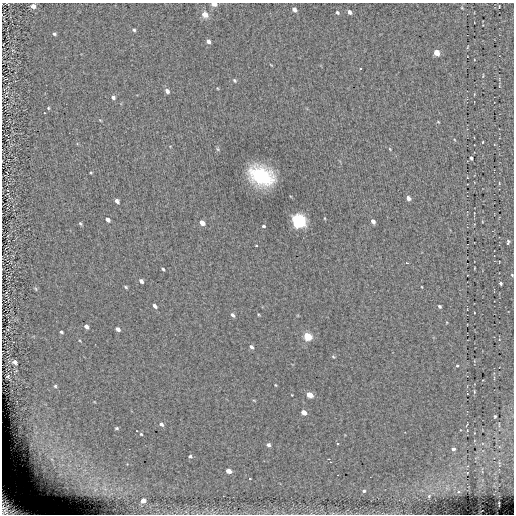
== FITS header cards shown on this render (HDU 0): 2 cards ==
NAXIS1  =                  512
NAXIS2  =                  512

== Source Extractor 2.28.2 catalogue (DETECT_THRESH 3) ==
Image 512 x 512 px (HDU 0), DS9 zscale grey, 1 PNG px = 1 image px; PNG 516 x 516 px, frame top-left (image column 1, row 512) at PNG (2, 3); no overlay
Background 0.0522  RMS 4.8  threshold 14.3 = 3 sigma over >= 5 px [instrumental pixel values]
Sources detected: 82; all 82 listed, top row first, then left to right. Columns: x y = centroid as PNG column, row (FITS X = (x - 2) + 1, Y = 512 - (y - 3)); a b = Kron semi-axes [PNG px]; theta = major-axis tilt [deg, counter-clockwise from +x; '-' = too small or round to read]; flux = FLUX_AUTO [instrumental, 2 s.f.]
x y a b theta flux
214 4 5 3 - 2700
33 6 5 4 - 1900
499 7 3 2 - 180
462 8 4 3 - 240
294 9 5 4 - 1400
337 12 4 3 - 480
349 12 4 3 - 1300
205 14 8 7 - 2100
134 30 4 4 - 460
54 34 4 3 - 530
208 41 4 4 - 1300
468 47 5 3 - 260
437 53 5 4 - 4700
360 68 3 2 - 370
234 80 5 4 - 440
167 91 6 5 - 1200
113 97 5 4 - 850
48 108 4 3 - 320
100 120 5 3 - 250
438 122 4 2 - 250
483 142 3 2 - 190
218 149 6 4 -87 460
390 149 5 3 - 260
471 158 4 3 - 650
91 173 4 2 - 300
261 176 18 13 -26 28000
499 183 4 2 - 220
408 198 5 4 - 1400
117 201 5 4 - 1100
108 219 5 4 - 1300
299 221 7 5 -48 100000
373 221 5 3 - 1300
202 223 5 4 - 2200
80 224 5 3 - 410
263 226 3 3 - 1300
508 242 5 3 - 480
256 246 3 2 - 290
406 263 3 2 - 1200
474 268 3 2 - 180
163 269 4 3 - 420
512 275 4 3 - 270
141 281 5 3 - 1000
501 283 3 3 - 710
126 287 4 3 - 390
36 289 6 3 -71 370
155 306 5 3 - 1100
440 306 4 3 - 660
233 315 6 4 -54 750
86 327 5 4 - 1200
118 329 5 3 - 1200
61 332 4 3 - 430
308 336 5 4 - 16000
251 347 5 4 - 880
333 357 4 4 - 350
15 362 5 4 - 1100
457 366 3 3 - 360
8 376 3 3 - 370
275 385 4 2 - 240
55 386 4 4 - 390
309 395 5 4 - 5600
304 412 5 4 - 3700
495 416 3 3 - 380
161 424 6 4 -39 870
467 425 4 2 - 250
117 428 4 3 - 490
141 434 4 4 - 320
337 444 3 2 - 250
268 445 5 4 - 1000
453 449 3 3 - 1200
190 456 4 4 - 580
52 459 41 23 -64 25000
328 459 3 2 - 350
330 462 3 2 - 470
229 471 5 4 - 3400
59 473 20 14 -64 9300
337 475 2 2 - 190
250 479 3 2 - 240
364 491 4 4 - 570
429 496 3 2 - 250
143 501 4 4 - 2300
499 504 5 2 - 240
10 507 24 15 -33 14000
At the frame edge (FLAGS 8, measured only in part): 3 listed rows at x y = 214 4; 512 275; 10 507